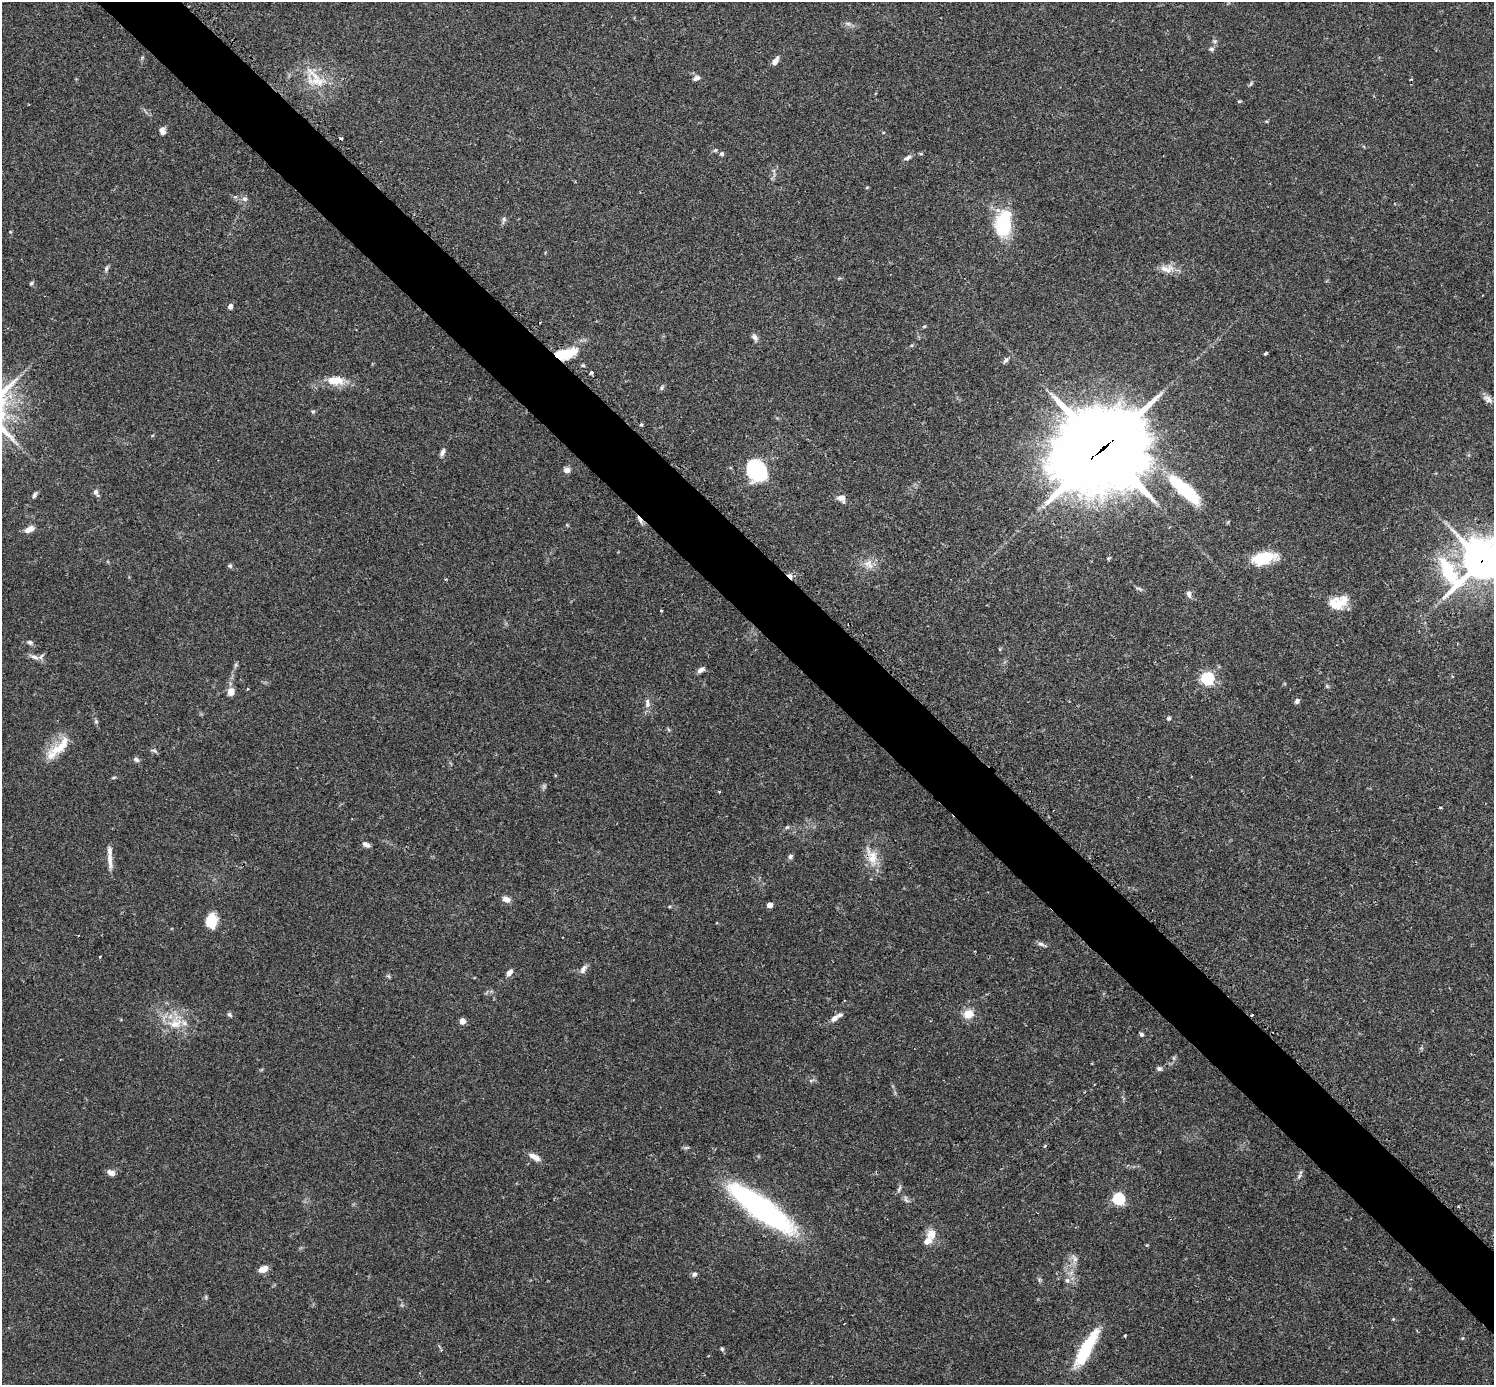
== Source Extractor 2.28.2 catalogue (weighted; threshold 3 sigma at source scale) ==
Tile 6 of 4 x 4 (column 2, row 2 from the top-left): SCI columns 1533-3024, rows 2955-4337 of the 6041 x 6041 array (HDU 1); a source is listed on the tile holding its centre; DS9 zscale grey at full resolution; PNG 1496 x 1387 px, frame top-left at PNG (2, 2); no overlay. Shown black and unused: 5% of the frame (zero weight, under 2 of 3 exposures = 2% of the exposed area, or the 3 px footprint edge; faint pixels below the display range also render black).
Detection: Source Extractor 2.28.2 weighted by HDU 2 'WHT'; one run over the whole footprint, this tile lists its part. Background 0.102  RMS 0.0058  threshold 0.0261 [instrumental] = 3 sigma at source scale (4.5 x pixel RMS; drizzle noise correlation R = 1.50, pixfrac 1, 0.05/0.05 arcsec/px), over >= 5 px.
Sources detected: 120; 2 cosmic-ray / hot-pixel residue — not listed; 7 inside a brighter listed object's ellipse — not listed separately; the other 111 listed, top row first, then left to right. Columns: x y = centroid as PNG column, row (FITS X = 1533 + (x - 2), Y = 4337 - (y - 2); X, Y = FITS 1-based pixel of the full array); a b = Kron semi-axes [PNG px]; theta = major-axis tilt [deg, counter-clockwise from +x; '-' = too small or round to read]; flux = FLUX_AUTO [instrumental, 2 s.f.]
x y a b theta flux
848 23 10 4 -11 1.6
1215 41 7 5 -20 1.2
1211 49 7 6 - 1.3
775 61 10 5 57 3.5
315 78 40 23 -46 21
696 78 9 7 23 2.2
1251 84 8 3 62 0.92
1239 101 6 4 18 0.67
1266 121 6 3 -18 0.52
161 129 10 6 28 2
883 132 5 3 - 0.5
715 150 6 5 - 0.89
722 154 6 5 - 1.3
921 154 5 3 - 0.59
908 158 11 5 28 1.9
867 187 5 3 - 0.51
245 199 8 6 -15 1.8
504 220 11 5 78 1.5
1003 224 36 21 84 28
106 268 9 5 70 1.3
1167 269 22 11 2 6.3
31 283 6 4 28 0.83
230 306 7 6 - 1.9
924 326 6 3 1 0.62
755 338 11 6 -58 2.1
1265 353 4 3 - 1
565 354 23 9 13 21
1006 360 8 5 55 1.6
591 372 3 3 - 3.2
336 381 23 12 -3 11
661 388 8 5 52 1.1
1488 399 15 7 -37 3
313 411 6 5 - 0.88
641 425 4 4 - 0.78
1103 448 36 28 34 6200
442 452 10 5 65 2.1
567 470 8 7 - 2.6
757 471 15 12 -52 86
1184 490 47 13 -41 38
96 493 12 6 -58 2.2
34 495 8 5 63 1.3
841 498 11 8 -41 3.9
640 520 13 4 -58 2.2
29 529 10 6 26 4.7
1108 558 5 3 - 0.88
1264 558 27 13 11 21
1482 561 21 15 24 1400
869 564 16 12 -56 6.2
230 566 6 5 - 1.2
1139 589 9 4 -30 1.1
1189 594 9 7 -81 2.2
1337 604 26 14 23 13
661 611 3 3 - 0.62
30 642 9 6 -18 1.5
34 657 13 6 -25 3
236 665 6 6 - 1
701 670 9 5 34 2.5
1207 678 6 6 - 100
1327 686 6 4 -45 0.79
248 689 3 3 - 0.55
231 691 8 7 - 5.5
1297 701 6 5 - 1.6
647 703 14 7 -85 3.1
1169 718 6 5 - 0.99
96 721 6 5 - 0.93
60 746 39 13 41 14
154 751 11 5 -21 1.2
136 759 8 6 -34 1.4
544 786 6 5 - 1.1
1440 807 4 3 - 0.76
787 827 6 5 - 0.93
366 845 9 5 -25 2.5
790 856 7 6 - 1.5
872 857 30 14 -71 12
110 861 25 6 -85 5.4
506 899 9 7 -19 3.3
770 905 4 4 - 6
211 921 16 11 83 11
1041 944 12 4 -19 1.8
100 956 3 2 - 0.46
583 969 13 6 56 2.7
509 973 8 5 54 3.2
229 1014 7 5 -44 1.2
968 1014 8 7 - 10
1252 1015 3 3 - 0.91
834 1018 13 6 37 3.7
462 1021 6 6 - 3.3
175 1023 23 18 30 15
1141 1034 5 5 - 1.2
1159 1068 7 6 - 1.5
811 1080 6 4 18 0.95
1045 1146 4 3 - 1
535 1157 15 7 -28 4.5
111 1173 9 6 -24 3.3
1299 1176 9 6 56 1.7
899 1189 10 4 64 1.3
906 1199 11 4 -63 1.6
1119 1199 6 5 - 78
762 1209 55 15 -35 180
931 1234 13 12 - 6
1147 1245 4 4 - 0.48
1074 1259 16 7 -79 3.4
263 1269 9 6 21 6.3
694 1274 7 6 - 1.6
1067 1280 7 6 - 1.8
1393 1319 4 4 - 0.54
844 1324 2 2 - 0.46
1125 1335 4 3 - 0.56
1462 1338 5 4 - 0.66
1086 1348 49 12 60 31
722 1349 6 4 -74 0.95
Overlapping masked pixels (flux is a lower limit): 6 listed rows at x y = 565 354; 1103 448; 640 520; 1482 561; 872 857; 1252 1015
Isophote crosses this tile's border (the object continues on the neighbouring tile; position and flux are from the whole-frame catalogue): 1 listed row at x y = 1482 561